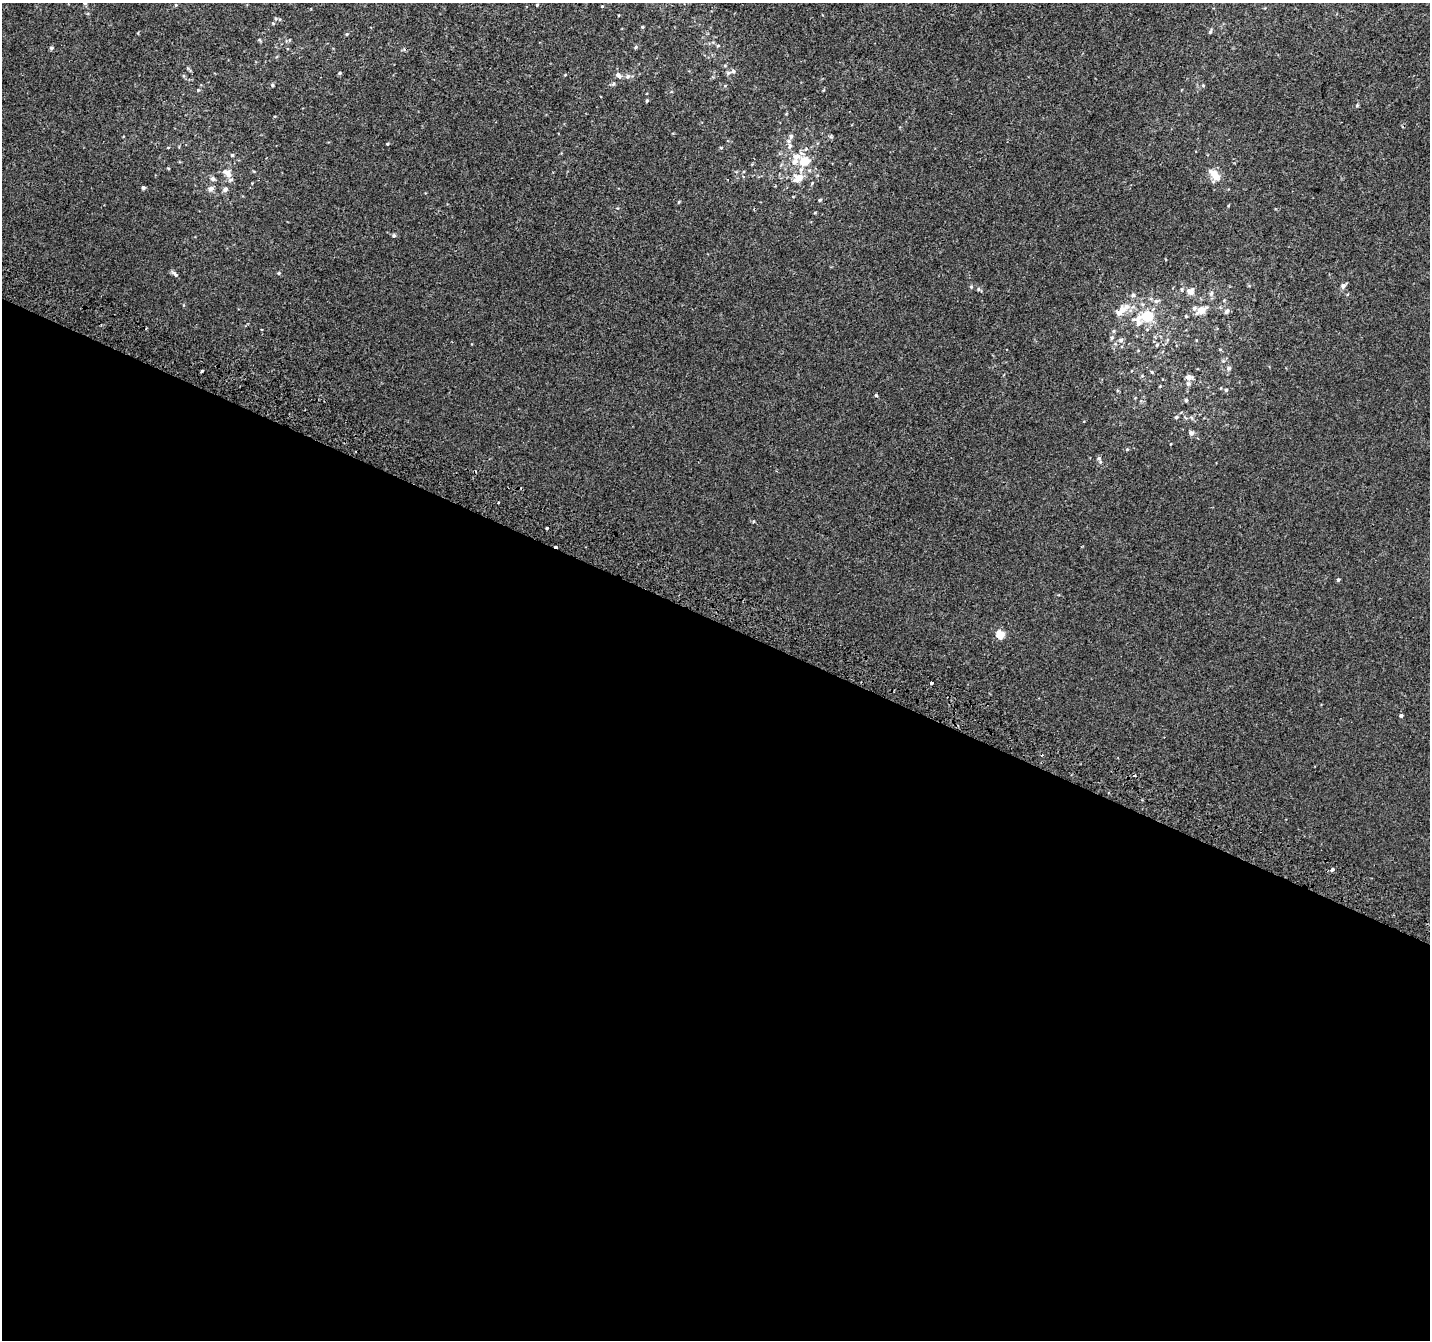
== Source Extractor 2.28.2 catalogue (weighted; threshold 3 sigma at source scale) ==
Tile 14 of 4 x 4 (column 2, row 4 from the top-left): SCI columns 1455-2882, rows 306-1643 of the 5758 x 5899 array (HDU 1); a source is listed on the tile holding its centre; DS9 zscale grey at full resolution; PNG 1432 x 1342 px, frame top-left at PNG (2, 3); no overlay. Shown black and unused: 54% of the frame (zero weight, under 2 of 3 exposures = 2% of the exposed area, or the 3 px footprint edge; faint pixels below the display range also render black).
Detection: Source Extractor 2.28.2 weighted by HDU 2 'WHT'; one run over the whole footprint, this tile lists its part. Background 2.19e-04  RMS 0.0036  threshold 0.0161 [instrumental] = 3 sigma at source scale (4.5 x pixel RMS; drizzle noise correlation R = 1.50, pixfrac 1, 0.0396/0.0396 arcsec/px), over >= 5 px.
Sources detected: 89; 2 cosmic-ray / hot-pixel residue — not listed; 7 inside a brighter listed object's ellipse — not listed separately; the other 80 listed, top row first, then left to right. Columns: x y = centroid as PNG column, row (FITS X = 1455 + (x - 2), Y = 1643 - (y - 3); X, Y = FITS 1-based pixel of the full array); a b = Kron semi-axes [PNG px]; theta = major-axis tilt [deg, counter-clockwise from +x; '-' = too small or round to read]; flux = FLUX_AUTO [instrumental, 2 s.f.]
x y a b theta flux
85 3 5 5 - 0.85
537 5 3 3 - 0.34
602 6 4 3 - 0.29
275 18 5 3 - 0.37
273 23 5 4 - 0.4
642 27 4 4 - 0.36
1210 32 7 4 59 0.49
347 34 4 4 - 0.35
259 40 5 4 - 0.4
289 40 5 3 - 0.35
718 46 5 4 - 0.36
636 47 5 3 - 0.38
51 48 5 4 - 0.63
725 65 6 4 19 0.37
733 71 8 6 28 0.98
340 73 5 4 - 0.44
565 75 5 3 - 0.26
618 75 8 5 -39 1.4
627 76 7 6 - 0.95
613 84 6 5 - 0.56
272 85 4 4 - 0.39
1203 85 4 4 - 0.38
198 90 5 4 - 0.35
647 100 4 3 - 0.45
1357 105 5 4 - 0.37
791 136 7 5 78 0.81
387 144 4 3 - 0.32
790 146 9 5 -85 1.1
168 147 4 3 - 0.26
721 148 5 3 - 0.3
232 155 4 4 - 0.44
796 156 9 8 - 2.5
805 161 8 7 - 7.7
168 168 5 3 - 0.26
801 170 9 5 74 1
227 173 14 9 -43 2.9
1215 175 14 7 -50 5.3
800 177 18 7 -18 3
213 179 6 5 - 0.86
143 188 4 4 - 0.8
211 189 7 6 - 1.4
225 190 7 6 - 1.1
820 200 4 3 - 0.5
679 202 4 4 - 0.34
394 235 5 4 - 0.64
279 273 5 4 - 0.4
175 274 11 4 -42 0.88
1343 286 9 5 39 1.1
971 287 5 4 - 0.42
978 289 6 5 - 0.52
1191 291 12 10 32 2.3
1211 293 8 5 69 0.83
1133 295 6 6 - 0.81
1224 300 4 4 - 0.32
1122 309 9 8 - 2.6
1201 310 12 7 26 3.8
1227 311 7 6 - 0.92
1147 316 14 8 8 13
1114 331 5 5 - 0.54
1112 338 6 5 - 0.53
1121 340 6 6 - 1
1157 345 5 4 - 0.44
1229 368 6 5 - 0.88
202 371 3 2 - 0.57
1152 372 5 4 - 0.39
1189 377 9 5 -3 1.6
1188 383 6 6 - 0.86
1226 390 5 5 - 0.46
876 396 4 3 - 0.67
1186 400 4 4 - 0.53
1176 417 6 5 - 0.55
1191 433 5 5 - 1.1
1127 449 5 4 - 0.43
1099 458 8 5 -63 0.76
547 528 3 3 - 1.3
1338 580 4 4 - 0.48
1000 634 5 5 - 10
932 683 3 3 - 3.9
1401 715 4 4 - 0.65
1332 870 4 3 - 2.1
Isophote crosses this tile's border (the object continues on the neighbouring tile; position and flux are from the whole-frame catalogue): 1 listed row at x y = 85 3